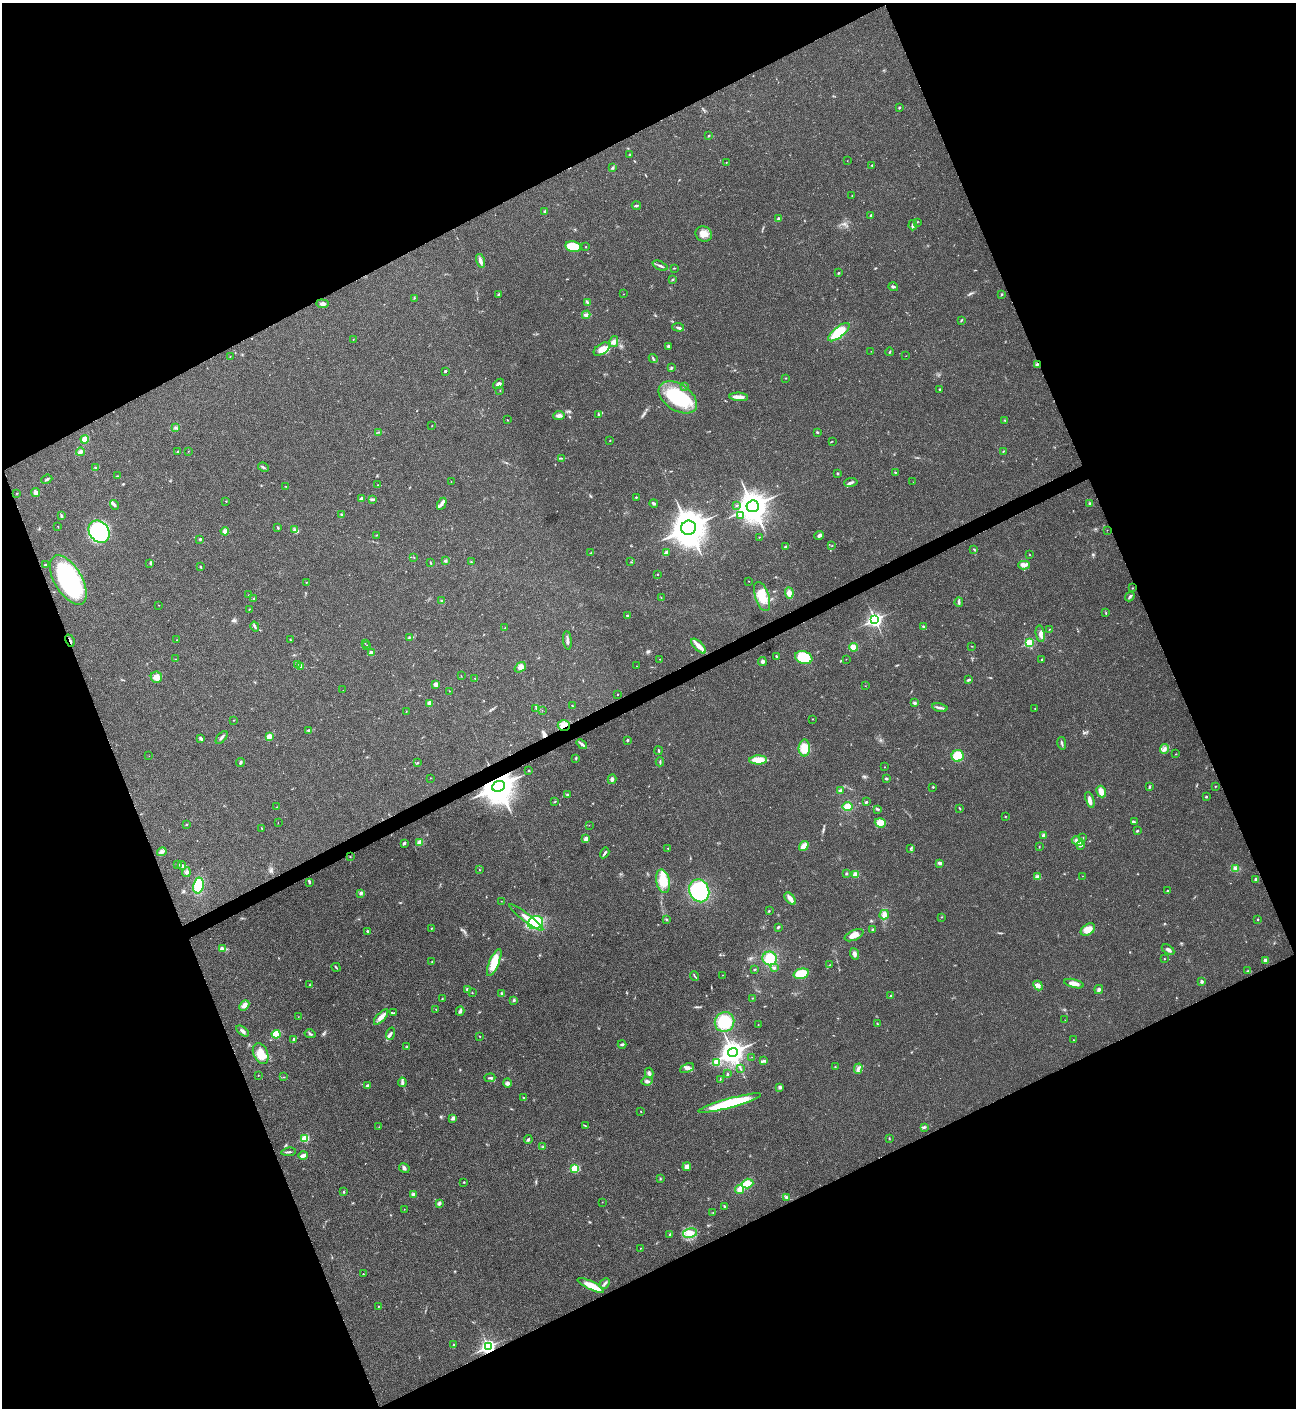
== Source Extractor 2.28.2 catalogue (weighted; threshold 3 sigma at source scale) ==
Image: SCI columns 288-5463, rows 3-5624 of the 5619 x 5629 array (HDU 1 of 3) = the unmasked area's bounding box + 8 px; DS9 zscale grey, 4 x 4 block average (1 PNG px = mean of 4 x 4 image px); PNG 1298 x 1410 px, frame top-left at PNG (2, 3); each listed source drawn as its Kron ellipse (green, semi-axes under 4 px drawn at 4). Shown black and unused: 44% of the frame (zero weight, under 3 of 4 exposures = <1% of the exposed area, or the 3 px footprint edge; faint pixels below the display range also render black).
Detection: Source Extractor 2.28.2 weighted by HDU 2 'WHT'. Background 0.0204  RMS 0.004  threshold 0.0181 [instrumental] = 3 sigma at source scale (4.5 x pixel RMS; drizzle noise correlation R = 1.50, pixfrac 1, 0.05/0.05 arcsec/px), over >= 5 px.
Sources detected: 409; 3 too faint to see at this stretch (4 x 4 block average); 1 inside a brighter object's white glare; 2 cosmic-ray / hot-pixel residue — neither listed nor drawn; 5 coinciding with a brighter row at this scale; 16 inside a brighter listed object's ellipse — not listed separately; the other 382 listed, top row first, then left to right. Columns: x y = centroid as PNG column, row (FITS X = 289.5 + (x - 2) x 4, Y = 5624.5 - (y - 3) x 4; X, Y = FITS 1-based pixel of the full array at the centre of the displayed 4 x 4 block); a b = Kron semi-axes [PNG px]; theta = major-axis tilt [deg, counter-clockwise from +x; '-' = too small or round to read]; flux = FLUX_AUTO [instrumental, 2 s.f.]
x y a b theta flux
899 108 2 2 - 2.3
709 136 3 2 - 1.9
630 154 3 2 - 1.2
847 161 2 2 - 0.46
726 162 2 2 - 1.3
872 165 2 2 - 1.4
613 168 3 2 - 1.3
852 196 2 2 - 0.92
636 206 4 2 - 2.8
545 211 3 2 - 4.6
871 215 3 2 - 1.8
779 219 2 2 - 21
917 222 2 2 - 0.72
913 225 5 2 - 6.7
704 234 8 7 - 18
573 246 8 5 -11 66
586 247 2 2 - 1.5
480 261 7 3 -74 9.8
660 266 8 2 -23 6.4
674 268 3 2 - 1.4
838 273 3 2 - 2.2
673 279 2 2 - 1.8
893 287 5 2 - 4
498 294 4 2 - 2.1
623 294 2 2 - 0.49
1001 294 3 2 - 2.3
414 298 2 2 - 1.1
588 303 2 2 - 1.8
322 304 6 3 -4 7.4
586 315 4 3 - 5.9
961 320 3 2 - 2
678 327 6 2 -5 4.3
839 332 13 5 38 82
353 339 2 2 - 0.8
614 342 6 4 79 8.3
668 346 3 2 - 4.5
602 349 9 5 35 26
871 351 2 2 - 0.58
890 352 4 2 - 1.9
230 356 2 2 - 0.75
906 356 2 2 - 0.54
653 358 5 2 - 3.3
1037 364 3 2 - 2.9
671 368 3 2 - 2.6
445 371 2 2 - 3.4
786 378 2 2 - 1.3
498 384 6 3 39 7.2
685 386 2 2 - 3.1
940 389 3 2 - 1.5
500 391 2 2 - 0.74
678 397 21 13 -34 150
739 397 9 3 -4 19
599 415 3 3 - 3.4
559 416 5 4 - 7.8
507 420 3 2 - 1
1005 420 3 2 - 1.6
432 426 2 2 - 0.76
175 428 3 2 - 2.2
379 432 2 2 - 1.1
817 432 2 2 - 2.7
85 439 4 4 - 19
610 441 2 2 - 0.98
832 441 2 2 - 0.8
188 451 2 2 - 0.57
1003 451 2 2 - 1.4
80 452 4 3 - 7.7
177 452 4 2 - 2.5
561 458 2 2 - 1.2
263 467 6 2 -27 3.7
95 468 3 3 - 3.1
895 472 2 2 - 1.6
837 473 2 2 - 2.3
117 476 3 2 - 1.5
47 479 6 2 22 3.2
451 482 2 2 - 0.51
851 482 7 2 9 5.6
913 482 2 2 - 0.4
378 485 2 2 - 0.76
286 486 2 2 - 0.66
17 493 2 2 - 0.76
36 493 4 4 - 6.2
636 497 2 2 - 3.1
361 498 2 2 - 9.3
372 499 4 2 - 3.2
226 501 2 2 - 1.1
654 503 4 2 - 4.3
1090 503 2 2 - 3.1
442 504 6 3 63 7
114 505 5 2 - 5
736 505 2 2 - 1.3
753 506 6 5 - 3400
341 514 3 2 - 2.1
740 515 2 2 - 5
61 516 4 2 - 3.4
58 526 2 2 - 0.66
278 528 3 2 - 2.3
689 528 7 7 - 4900
295 530 3 2 - 2.1
1107 530 2 2 - 0.43
225 531 4 4 - 11
99 532 12 9 -51 270
377 535 3 2 - 1.5
819 536 5 3 - 4.7
759 537 2 2 - 1.1
200 539 2 2 - 2.4
785 546 2 2 - 0.98
832 546 2 2 - 0.91
974 549 2 2 - 1.1
591 553 3 2 - 1.4
666 553 3 3 - 12
1030 555 2 2 - 1
414 557 2 2 - 0.84
445 561 2 2 - 10
471 562 2 2 - 0.98
631 562 2 2 - 0.74
150 563 2 2 - 1.5
431 563 4 2 - 1.8
46 565 3 2 - 2.1
1024 565 6 3 1 7.3
200 567 3 2 - 2.4
657 574 2 2 - 0.93
68 580 27 13 -59 310
749 581 2 2 - 0.81
306 582 2 2 - 0.62
1132 588 2 2 - 1
789 593 6 4 -86 13
248 595 2 2 - 0.94
762 596 15 7 -71 39
1130 597 5 2 - 3.7
254 598 2 2 - 1.4
661 598 3 2 - 1.1
442 601 3 2 - 3.5
959 602 5 2 - 4.5
159 605 2 2 - 0.72
249 609 2 2 - 0.85
1106 613 3 2 - 1.8
627 615 3 2 - 2.7
875 620 3 3 - 730
255 627 5 2 - 3
924 627 4 2 - 4.4
505 628 2 2 - 0.9
1050 629 2 2 - 1.2
1040 634 8 4 -80 10
409 637 3 2 - 2
290 639 2 2 - 1.6
177 640 2 2 - 0.86
567 640 9 2 -85 7.9
70 641 6 2 -67 3.8
365 643 2 2 - 0.69
1029 643 2 2 - 150
366 646 2 2 - 0.84
699 646 9 4 -44 19
972 646 2 2 - 1
853 647 4 4 - 20
371 653 2 2 - 36
776 656 2 2 - 2.3
804 658 9 6 -19 120
175 659 2 2 - 0.76
660 659 2 2 - 1
846 659 2 2 - 0.51
1042 659 2 2 - 1.2
762 661 4 4 - 6
297 664 2 2 - 1.2
301 666 2 2 - 20
636 666 2 2 - 0.61
520 667 6 4 39 11
461 676 2 2 - 0.81
156 677 6 5 - 20
475 678 2 2 - 1.2
969 680 4 2 - 3.8
436 684 4 3 - 11
865 686 2 2 - 0.5
343 690 2 2 - 0.43
449 691 2 2 - 0.84
618 694 2 2 - 2.1
915 703 3 3 - 3.7
430 704 3 3 - 13
572 706 2 2 - 1.3
536 708 2 2 - 0.85
940 708 8 2 -12 6.3
1035 709 2 2 - 1.1
542 710 2 2 - 0.43
406 711 2 2 - 0.74
813 719 2 2 - 0.93
234 720 2 2 - 1.2
564 725 6 5 - 15
309 730 4 2 - 3.1
222 737 8 2 50 5
269 737 4 2 - 24
201 739 3 2 - 6.5
627 740 2 2 - 6.3
1062 743 6 2 -79 3.8
582 744 6 3 -39 5.9
804 748 8 5 89 40
1164 749 5 3 - 6.6
659 751 4 2 - 2.2
1176 754 2 2 - 1.2
149 756 2 2 - 0.49
958 756 6 6 - 48
576 758 3 2 - 2
758 760 9 4 1 30
660 762 4 2 - 2.8
240 763 4 2 - 3.6
417 763 2 2 - 1.5
884 767 2 2 - 0.61
529 770 2 2 - 2.5
430 778 2 2 - 0.62
612 779 5 3 - 6.5
886 779 3 2 - 4.1
498 786 6 5 - 4700
1150 786 3 2 - 2.2
1215 786 2 2 - 1.1
933 787 2 2 - 3.5
840 791 4 3 - 6.2
1101 792 6 4 -65 15
567 794 3 2 - 2.2
1206 797 2 2 - 6.2
1090 800 8 3 -71 9.8
555 801 2 2 - 0.72
866 802 3 2 - 2.2
276 807 2 2 - 0.74
848 807 5 4 - 30
960 808 3 2 - 1.7
878 809 4 2 - 2.8
1005 816 2 2 - 1.1
278 822 2 2 - 0.67
1134 822 3 2 - 2.4
880 823 5 4 - 18
187 825 2 2 - 4.6
589 825 2 2 - 0.4
262 828 3 2 - 1.5
1137 831 3 2 - 2.7
1044 835 3 3 - 4.6
1083 838 3 2 - 1.3
586 839 3 3 - 13
1078 841 6 3 -28 11
420 842 4 4 - 11
404 843 3 3 - 4
1081 845 3 2 - 3.5
804 846 5 4 - 17
1039 847 2 2 - 0.9
668 848 2 2 - 2.2
911 848 4 2 - 2.5
162 852 5 4 - 6.4
605 853 6 2 58 4
350 857 2 2 - 0.88
940 863 3 2 - 8.9
178 864 2 2 - 1.3
182 866 4 3 - 4.4
1236 868 4 2 - 4.1
479 870 2 2 - 1.2
186 872 5 3 - 5.4
846 873 3 2 - 2.7
855 875 3 3 - 21
1082 876 2 2 - 0.5
1037 877 3 3 - 4.4
1256 879 4 3 - 5.4
663 881 12 6 -77 57
309 882 4 2 - 3.4
198 885 8 5 78 75
699 891 12 10 -68 240
1167 891 2 2 - 5.9
361 893 3 3 - 4.7
790 898 7 3 -50 17
501 901 2 2 - 0.56
769 911 2 2 - 1.8
884 915 5 4 - 11
526 917 21 3 -37 19
942 917 2 2 - 0.87
666 919 3 2 - 2.2
1258 919 2 2 - 1.5
536 923 8 6 29 94
778 927 3 2 - 3.9
431 928 2 2 - 1.8
1088 929 8 5 33 25
873 930 4 2 - 2.4
367 931 3 2 - 2.5
854 935 10 5 24 20
223 949 3 2 - 3.1
1168 950 7 3 -32 6
854 954 6 4 -71 7.1
770 958 7 7 - 45
1164 959 2 2 - 0.94
1266 960 4 3 - 9.4
432 962 3 2 - 1.2
494 962 14 5 67 39
829 965 2 2 - 0.75
336 967 4 2 - 2.3
774 968 2 2 - 4.5
754 970 2 2 - 1.4
1248 971 3 2 - 2.2
801 974 8 5 15 55
722 975 2 2 - 0.54
695 976 5 2 - 2.3
1202 981 3 3 - 3.9
1074 984 10 3 -14 17
310 985 2 2 - 0.97
1038 986 5 3 - 7.4
467 989 3 3 - 3.3
1099 989 5 2 - 4.8
472 993 2 2 - 0.97
502 993 3 2 - 3.2
891 996 4 2 - 3.5
752 998 2 2 - 0.83
442 999 2 2 - 1.1
514 1000 3 3 - 2.5
244 1005 6 4 46 12
436 1009 2 2 - 0.81
460 1011 4 4 - 5.2
394 1013 2 2 - 1.9
298 1017 2 2 - 0.52
381 1017 9 4 48 15
1065 1020 2 2 - 0.61
724 1022 10 9 - 83
877 1023 3 2 - 1.6
758 1025 2 2 - 1.4
243 1031 7 3 -35 7.3
276 1034 4 4 - 49
310 1034 5 2 - 3.7
390 1034 6 2 72 4.1
480 1036 2 2 - 1.3
293 1040 4 2 - 3.4
1073 1040 2 2 - 0.71
622 1044 4 2 - 3.1
407 1047 4 2 - 2.5
733 1053 5 4 - 2000
261 1054 11 7 -66 29
752 1057 2 2 - 0.55
764 1061 3 3 - 3.4
717 1063 4 4 - 10
835 1067 2 2 - 1.1
687 1068 7 4 24 8.5
740 1068 2 2 - 1.1
858 1069 5 3 - 6.1
649 1073 5 3 - 5.3
727 1074 4 2 - 2.5
258 1075 2 2 - 0.82
284 1077 2 2 - 0.96
490 1078 5 2 - 3
720 1079 3 2 - 1.5
647 1081 6 3 7 5.3
402 1082 5 3 - 5.8
507 1083 5 4 - 5.8
367 1085 3 2 - 3.3
780 1087 4 3 - 5.1
524 1097 3 2 - 1.7
730 1103 32 4 15 160
641 1112 2 2 - 0.8
453 1118 4 3 - 6.2
585 1126 4 2 - 1.8
379 1127 2 2 - 0.48
924 1127 4 2 - 3.8
305 1138 2 2 - 110
889 1138 2 2 - 1.2
528 1140 4 2 - 2.8
543 1147 2 2 - 1.4
289 1152 7 2 8 3.7
303 1155 4 2 - 17
687 1167 4 4 - 10
404 1168 5 3 - 5
575 1168 2 2 - 120
660 1179 2 2 - 1.8
464 1182 2 2 - 1.6
748 1184 6 4 19 25
740 1190 4 4 - 14
344 1192 2 2 - 2.3
413 1194 3 3 - 4.6
786 1198 4 3 - 4
602 1202 2 2 - 0.53
439 1203 3 2 - 5.4
724 1206 3 2 - 2.2
404 1209 2 2 - 0.45
713 1212 2 2 - 1
690 1233 7 4 12 20
670 1234 3 2 - 2.2
641 1248 2 2 - 0.64
363 1274 2 2 - 2.1
605 1283 6 2 45 4.6
591 1285 14 4 -25 36
378 1306 2 2 - 0.92
454 1345 3 2 - 2.2
488 1347 3 3 - 690
Overlapping masked pixels (flux is a lower limit): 5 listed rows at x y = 1037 364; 70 641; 564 725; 498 786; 488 1347
Diffuse or blended objects may show on this block-average render without a row.